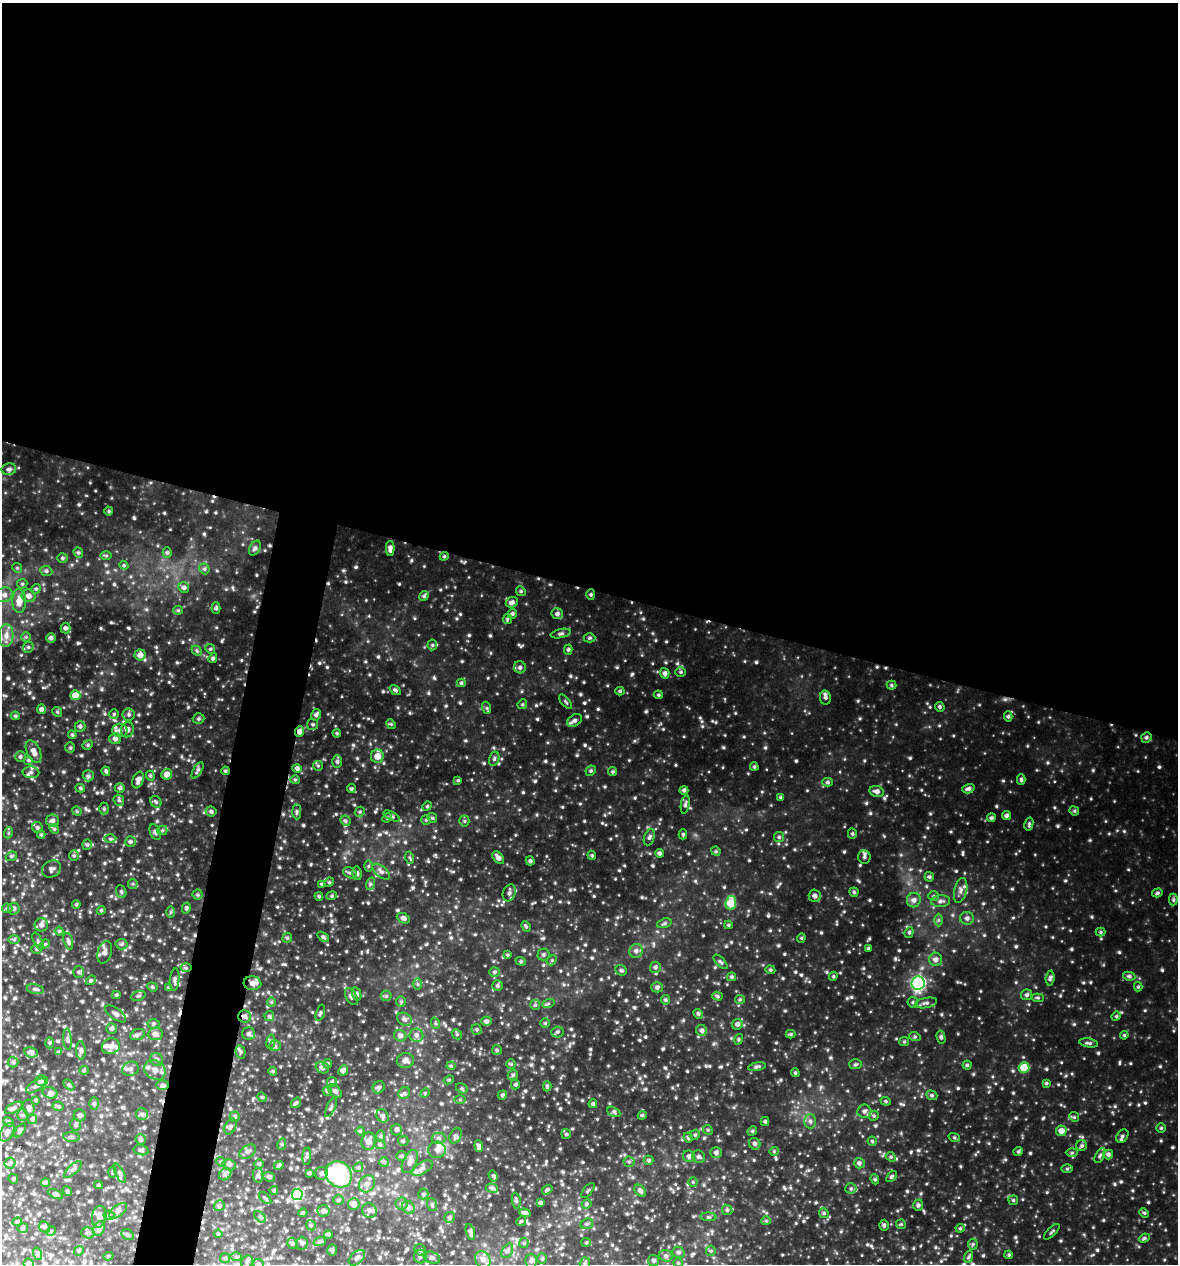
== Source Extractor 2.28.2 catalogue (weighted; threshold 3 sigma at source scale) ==
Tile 3 of 4 x 4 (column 3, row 1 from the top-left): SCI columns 2601-3776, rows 3789-5050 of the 5080 x 5051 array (HDU 1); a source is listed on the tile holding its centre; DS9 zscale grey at full resolution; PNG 1180 x 1266 px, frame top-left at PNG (2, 3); each listed source drawn as its Kron ellipse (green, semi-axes under 4 px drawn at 4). Shown black and unused: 50% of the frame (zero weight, under 3 of 4 exposures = <1% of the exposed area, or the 3 px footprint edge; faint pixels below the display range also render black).
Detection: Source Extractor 2.28.2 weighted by HDU 2 'WHT'; one run over the whole footprint, this tile lists its part. Background 0.204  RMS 0.029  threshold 0.132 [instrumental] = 3 sigma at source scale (4.5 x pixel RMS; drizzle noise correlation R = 1.50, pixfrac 1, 0.05/0.05 arcsec/px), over >= 5 px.
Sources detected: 787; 2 cosmic-ray / hot-pixel residue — neither listed nor drawn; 12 inside a brighter listed object's ellipse — not listed separately; of the other 773, all 500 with FLUX_AUTO >= 3.48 (the completeness limit of this list) listed and drawn (273 fainter detections not listed), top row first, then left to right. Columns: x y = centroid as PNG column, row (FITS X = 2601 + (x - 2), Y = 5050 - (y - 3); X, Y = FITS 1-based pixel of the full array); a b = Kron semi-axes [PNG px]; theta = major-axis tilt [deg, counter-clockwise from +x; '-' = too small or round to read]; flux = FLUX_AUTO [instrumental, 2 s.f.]
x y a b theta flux
9 469 7 5 11 7.3
109 511 4 4 - 3.6
255 548 8 5 60 6.6
390 548 7 4 89 10
78 553 5 4 - 4.3
167 553 5 4 - 5.3
106 556 6 4 0 3.6
444 556 4 4 - 3.6
62 558 5 4 - 4.6
124 565 4 4 - 3.5
17 568 5 4 - 3.9
204 569 6 5 - 4.8
46 571 6 5 - 5.3
22 584 5 5 - 4.2
184 587 5 5 - 7.7
36 589 5 4 - 4.2
521 591 5 4 - 4.1
591 594 5 4 - 3.6
4 595 9 7 25 13
29 596 7 6 - 14
424 596 5 4 - 4.8
19 601 12 7 -89 26
512 602 6 5 - 8.6
216 608 6 4 -90 5.3
178 610 5 4 - 3.5
512 614 5 4 - 5.1
557 614 6 5 - 8.1
507 619 5 4 - 3.8
65 628 5 5 - 7.5
561 634 10 4 12 6.4
6 635 11 7 87 18
26 637 5 5 - 3.7
51 638 5 4 - 6.6
589 638 6 4 1 4.1
432 645 5 5 - 4.3
28 647 6 5 - 5.4
210 649 5 4 - 4.2
568 650 5 4 - 4.5
197 651 6 4 -45 4.2
140 655 5 5 - 17
213 658 5 4 - 5.1
520 667 6 6 - 6.7
681 672 5 4 - 4.1
665 673 5 4 - 8.4
461 683 4 4 - 4.5
891 685 5 4 - 3.8
395 690 6 4 -36 5.1
620 691 4 4 - 4.1
75 695 5 5 - 33
658 695 4 4 - 3.7
825 697 7 5 -81 7.3
565 702 9 3 -49 3.9
522 704 5 4 - 4
940 707 5 4 - 4.5
487 708 6 4 -72 3.9
41 709 5 4 - 8.5
57 712 5 4 - 3.6
114 714 5 4 - 3.8
129 714 6 6 - 6.2
316 715 6 4 78 6.7
15 716 4 3 - 3.7
1008 716 5 4 - 4.9
199 719 6 5 - 4.6
575 720 8 5 37 8.6
313 724 5 5 - 4.8
391 724 5 4 - 3.5
80 726 5 5 - 6.4
120 730 7 6 - 10
127 730 8 6 75 11
300 732 5 4 - 19
337 733 4 4 - 3.7
72 735 4 3 - 3.8
1146 737 5 5 - 5.4
115 739 6 5 - 10
88 745 5 4 - 4.3
70 748 5 4 - 4
34 751 12 6 -65 16
377 756 7 6 - 25
20 757 5 5 - 4.9
494 759 7 5 75 5.4
28 760 5 4 - 4.4
337 762 6 5 - 6.3
318 766 5 4 - 3.6
754 767 4 3 - 3.9
297 768 4 4 - 7.9
198 770 9 4 60 5.7
106 771 5 3 - 5.3
225 771 4 3 - 3.7
591 771 5 4 - 4.3
31 772 8 6 -3 8.5
613 772 4 4 - 4
167 774 5 5 - 18
88 776 5 5 - 5.8
150 776 5 4 - 4.1
1021 779 5 4 - 4.7
138 780 8 5 69 12
295 780 5 4 - 3.6
458 780 4 4 - 3.5
828 782 5 4 - 5
80 788 5 4 - 4.1
120 788 5 4 - 5.6
351 789 4 4 - 5.2
968 789 6 4 16 6.9
684 790 4 4 - 6
877 791 7 5 -11 11
781 797 4 4 - 4.3
119 800 6 5 - 4.9
156 802 6 5 - 5.1
685 804 9 4 80 6.3
427 806 5 4 - 3.6
104 809 6 4 90 5.2
77 811 5 4 - 3.8
211 811 5 5 - 5.7
1074 811 5 4 - 4
297 812 7 4 -89 5.5
360 812 5 4 - 4.2
392 816 9 4 -26 4.9
1006 816 4 4 - 6.8
387 818 5 4 - 3.8
432 818 5 4 - 3.8
991 818 4 4 - 5.7
426 820 5 5 - 3.6
52 821 6 6 - 9.4
345 821 6 4 -45 5.3
464 821 5 5 - 4.1
1029 824 6 4 77 4.4
37 827 6 5 - 6.6
54 829 5 4 - 4.5
162 830 5 5 - 4.2
155 832 8 5 -65 6.4
8 833 5 3 - 3.7
683 834 5 4 - 3.8
852 834 5 4 - 4.3
41 835 4 4 - 3.6
649 837 8 5 70 6.5
779 837 5 5 - 4.4
110 839 6 4 -1 4.7
130 842 5 5 - 6.2
87 845 5 4 - 5.2
716 851 5 4 - 3.9
659 853 4 4 - 6.7
74 855 5 5 - 4.5
592 855 4 3 - 3.8
11 856 6 4 22 4.4
864 857 7 6 - 7.4
410 858 6 3 -70 3.6
498 858 7 4 -50 12
530 861 5 4 - 4.8
369 866 6 4 89 3.6
51 869 10 8 35 8.8
381 872 10 5 -40 10
350 873 7 5 -29 6.3
357 873 7 4 -80 6.2
929 877 5 4 - 5.2
329 882 5 4 - 4.1
133 884 5 4 - 4.1
322 884 4 4 - 4.9
370 884 6 4 71 4.9
961 890 13 6 76 13
121 892 6 5 - 4.9
854 892 4 4 - 4.2
509 893 9 6 70 9.9
1157 893 5 4 - 4.1
198 895 5 5 - 4.3
319 896 4 3 - 3.7
332 896 5 4 - 3.9
815 896 6 6 - 10
933 896 5 5 - 4.1
914 900 7 7 - 11
1173 900 6 4 -89 4.4
940 901 9 6 4 9.2
731 903 7 5 82 72
76 904 4 3 - 3.8
7 908 5 4 - 4.2
186 908 5 4 - 4.3
14 909 6 6 - 7.6
101 910 4 4 - 3.5
171 912 6 4 89 4
403 918 7 5 -24 8
967 918 7 6 - 9.7
938 920 6 4 89 4.7
664 923 7 4 20 5.2
41 925 6 6 - 12
728 925 4 4 - 3.5
526 926 5 4 - 3.9
59 931 4 4 - 4.1
909 932 5 4 - 4.6
1101 932 5 4 - 3.7
323 937 7 4 -35 5
287 938 5 5 - 4.4
801 938 4 4 - 3.6
14 939 6 4 1 4.1
38 941 9 3 -65 4.5
68 941 9 4 -74 6.8
45 944 5 4 - 3.6
122 944 6 5 - 4.9
868 948 4 3 - 3.9
37 949 5 4 - 3.8
636 951 7 6 - 9.5
105 952 11 7 73 12
543 954 6 6 - 5.8
508 955 4 4 - 3.5
936 959 6 6 - 11
552 960 5 4 - 4
521 961 5 4 - 3.7
720 962 9 4 -45 5.1
655 967 5 5 - 6.5
186 968 6 4 -1 4
621 970 6 5 - 5.3
770 970 5 4 - 3.7
78 972 6 5 - 4.7
494 972 5 4 - 4.6
833 976 5 4 - 3.8
1129 976 6 4 -9 5.7
732 977 4 4 - 4.6
1050 978 7 4 85 6.1
91 980 5 4 - 3.9
175 980 11 5 84 7.9
252 983 9 7 -7 13
918 983 7 6 - 480
417 984 6 4 -89 4.4
498 986 5 5 - 5.2
152 987 5 4 - 4.3
657 987 5 5 - 8
1138 987 5 4 - 3.7
169 988 4 4 - 5
35 989 9 4 -13 6.4
357 994 7 4 -77 5.2
116 995 4 3 - 4
1027 995 5 5 - 6.3
138 996 7 4 18 5.4
351 996 9 5 -63 7.4
386 996 5 5 - 4.4
717 996 5 4 - 4.6
1038 998 6 4 -5 4.1
740 999 5 4 - 3.6
665 1000 4 4 - 4.8
271 1002 5 4 - 3.6
401 1002 5 5 - 4.5
913 1002 5 5 - 4.6
926 1003 11 5 11 8.6
548 1004 6 4 19 4.2
535 1005 5 5 - 3.9
320 1013 8 3 73 4.2
116 1014 12 5 -35 9.3
698 1014 5 4 - 4.4
269 1016 5 5 - 4.6
1116 1016 5 4 - 3.8
245 1017 6 6 - 9.1
404 1019 8 6 -31 8.2
486 1021 5 4 - 8
435 1023 6 4 -71 4
545 1023 4 4 - 3.7
154 1024 6 4 1 4.6
737 1024 5 5 - 9.3
111 1029 5 5 - 7.5
477 1029 5 5 - 4.5
702 1030 6 5 - 8.3
557 1032 6 5 - 5.7
155 1034 7 6 - 12
249 1034 6 6 - 8.9
457 1034 5 4 - 3.8
791 1034 5 4 - 3.5
137 1035 8 5 18 6.8
416 1035 7 7 - 10
1124 1035 4 4 - 3.5
400 1036 6 5 - 9.9
915 1037 6 4 -19 3.8
941 1037 6 4 -75 5.5
67 1039 10 4 -85 6.6
739 1039 5 4 - 3.6
271 1042 7 3 82 4.3
904 1042 5 4 - 3.6
49 1043 5 3 - 3.7
1089 1043 9 4 -10 5.9
111 1046 9 7 19 14
275 1046 6 5 - 5.5
81 1050 9 5 -88 7.9
497 1050 5 5 - 4.6
31 1052 7 5 -9 11
59 1052 4 4 - 4.9
241 1052 7 5 -76 5.1
157 1060 7 6 - 6.6
405 1061 8 7 - 13
13 1062 5 5 - 4.6
327 1064 5 4 - 4.4
511 1064 4 4 - 4.1
855 1064 6 5 - 5.3
967 1065 4 4 - 4.1
451 1066 4 4 - 3.5
757 1067 9 4 11 5.6
1024 1067 5 5 - 74
322 1068 7 5 -20 9.6
130 1069 8 7 - 10
84 1070 4 4 - 3.7
155 1070 11 9 -32 21
343 1070 5 4 - 10
273 1071 4 3 - 3.8
795 1073 4 3 - 3.9
513 1075 6 4 43 4.6
41 1080 6 5 - 9.7
449 1080 5 4 - 4.2
332 1082 5 5 - 4
1046 1083 4 4 - 3.9
69 1085 6 4 -45 3.8
163 1085 6 5 - 6.8
515 1085 5 4 - 3.8
36 1086 11 5 32 9.5
547 1086 5 4 - 4.5
379 1087 6 5 - 6.1
462 1088 6 4 -30 4.6
327 1091 5 4 - 5
335 1091 8 5 -45 8
50 1093 8 5 -19 8.2
404 1093 6 5 - 5.9
425 1093 5 4 - 4
502 1095 5 4 - 5
932 1095 6 4 -21 4.6
262 1097 5 4 - 3.7
36 1100 4 4 - 3.9
460 1100 6 4 1 3.9
886 1101 5 4 - 3.7
94 1103 6 5 - 4.8
296 1103 6 4 54 5
593 1104 4 4 - 5.4
58 1106 5 5 - 4.9
331 1107 10 4 65 5.5
14 1108 10 4 29 7.4
29 1108 8 5 -79 9.7
864 1111 7 6 - 8.5
614 1112 7 4 -28 5.1
142 1114 6 6 - 6.8
22 1115 5 5 - 5
80 1115 6 5 - 7.4
642 1115 4 4 - 4
383 1116 7 6 - 7.6
874 1116 5 4 - 4.2
235 1117 5 5 - 5.1
1074 1117 5 4 - 4
32 1119 5 5 - 4.8
765 1121 4 4 - 3.9
810 1121 7 6 - 7.1
8 1122 5 4 - 4.6
76 1125 6 5 - 5.9
230 1127 8 5 64 7.8
1161 1128 5 4 - 3.8
20 1130 8 4 50 5.7
396 1130 6 5 - 6.9
708 1130 5 4 - 3.8
360 1131 4 4 - 3.6
752 1131 5 4 - 3.8
1061 1131 5 5 - 19
7 1132 10 6 60 12
566 1134 5 4 - 4.1
695 1135 5 4 - 4.2
380 1136 6 4 89 4
456 1136 8 5 64 6.2
1122 1136 7 5 56 7
71 1137 8 5 -6 6.6
688 1137 5 4 - 5.2
954 1137 6 3 -19 3.6
439 1138 7 5 -1 7.5
141 1140 5 5 - 5.4
369 1141 9 7 80 19
403 1141 5 5 - 4.1
872 1141 4 4 - 3.7
282 1144 6 3 73 3.5
755 1144 6 5 - 7.5
380 1145 6 3 -20 3.6
479 1146 6 4 -84 6.5
1082 1146 5 5 - 5.8
141 1150 7 5 -14 5.4
437 1150 9 8 - 14
774 1151 4 4 - 3.6
1018 1151 5 4 - 4.4
248 1152 9 6 33 9
716 1153 5 5 - 7.7
1072 1153 6 4 0 4.2
1108 1154 5 5 - 7.4
1100 1155 8 4 62 5.2
307 1156 9 4 85 5.7
402 1156 5 5 - 5.1
689 1156 6 5 - 8.5
699 1157 6 6 - 6.2
891 1157 5 4 - 4
649 1160 5 4 - 5.6
410 1161 12 6 64 13
221 1162 5 4 - 4
384 1162 5 5 - 4.2
629 1162 5 5 - 4.9
10 1163 5 5 - 5.5
859 1163 5 5 - 7.1
259 1164 5 4 - 4.6
229 1165 7 5 -21 6.2
279 1165 5 4 - 4.9
358 1167 5 4 - 4.4
422 1168 12 5 30 12
73 1169 11 4 44 7.6
1067 1169 6 4 0 4.4
112 1172 5 3 - 3.6
120 1173 10 3 -63 5.4
309 1173 3 3 - 4.9
321 1173 6 6 - 7.4
225 1174 6 5 - 7.3
339 1174 14 12 -45 290
258 1175 7 5 -81 6.1
493 1176 6 4 -60 3.7
269 1177 6 4 -21 6.1
891 1177 6 4 49 5.2
13 1179 5 4 - 3.7
875 1179 5 4 - 4.1
45 1182 4 4 - 4.5
693 1182 5 4 - 3.6
367 1184 9 7 53 15
98 1185 4 3 - 4
492 1188 6 4 -15 5.5
851 1188 5 5 - 6
274 1190 4 3 - 3.7
547 1190 6 4 35 4.4
67 1191 5 4 - 4.2
588 1191 9 2 50 3.6
640 1191 7 5 -48 8
55 1194 8 4 -25 7.5
297 1194 5 5 - 160
423 1194 5 5 - 4
265 1198 7 3 -45 3.9
338 1200 5 4 - 4.3
1013 1200 5 5 - 3.7
516 1201 8 3 -82 4.6
540 1203 3 3 - 6
354 1204 6 6 - 23
402 1204 6 6 - 6.5
587 1204 5 4 - 4
432 1205 6 4 -70 4.4
918 1205 6 4 72 5.5
219 1206 6 5 - 5.3
408 1207 6 6 - 9
369 1210 8 7 - 11
727 1210 5 5 - 4.7
118 1211 10 5 39 9.1
324 1211 6 6 - 8.5
303 1213 4 3 - 3.6
525 1213 6 4 -20 7.8
824 1213 5 4 - 4.3
1144 1213 5 4 - 3.5
109 1215 5 5 - 4.3
99 1217 11 7 81 14
260 1217 7 4 -44 4.9
449 1217 5 5 - 5.3
708 1217 8 3 -4 4.1
521 1221 5 4 - 4
766 1221 5 4 - 3.6
17 1222 5 4 - 4.7
587 1224 6 5 - 5.5
901 1224 5 5 - 3.5
311 1225 5 4 - 4.2
884 1225 5 4 - 5
44 1227 6 5 - 4.7
23 1228 5 5 - 5.6
99 1228 8 5 64 13
960 1228 4 4 - 3.5
51 1231 5 4 - 3.8
470 1232 8 3 -74 7
1052 1232 10 2 45 3.9
88 1233 7 5 -16 6.8
218 1234 4 4 - 3.9
328 1234 4 3 - 5.4
128 1235 6 5 - 5.5
1144 1238 5 4 - 4.7
320 1241 6 4 19 4.3
586 1242 5 4 - 3.6
292 1243 6 4 -57 5
302 1243 6 5 - 5.5
524 1243 5 4 - 4.1
973 1244 5 5 - 4
332 1250 5 4 - 5.2
420 1250 6 5 - 5.3
79 1251 5 4 - 3.9
507 1251 8 5 60 6.6
711 1251 5 5 - 4.1
678 1252 6 5 - 6.4
38 1254 6 4 -71 4.6
1009 1255 4 3 - 3.7
108 1256 5 4 - 3.5
666 1256 7 5 -15 7.5
236 1257 6 4 -1 4
420 1257 7 6 - 7.4
968 1257 6 4 69 4.8
225 1258 5 5 - 4.8
357 1258 9 6 43 9.4
432 1258 8 5 -20 7.3
483 1259 9 7 -57 13
542 1259 5 5 - 4.8
654 1260 5 5 - 5.4
531 1261 7 6 - 7.7
247 1262 7 5 62 7.4
678 1263 5 4 - 3.6
29 1264 5 5 - 6
258 1264 6 5 - 4.8
585 1264 6 5 - 5.5
Overlapping masked pixels (flux is a lower limit): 4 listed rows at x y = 300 732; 225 771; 252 983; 245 1017
Isophote crosses this tile's border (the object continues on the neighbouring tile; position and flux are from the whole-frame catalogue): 3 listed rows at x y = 29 1264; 258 1264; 585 1264
Unlisted compact peaks at least as high as the median listed source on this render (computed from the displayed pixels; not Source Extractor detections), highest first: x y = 383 691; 1124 831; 723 747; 353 745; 188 707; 918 1150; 1074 1024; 895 959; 860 865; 177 662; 702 726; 1130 1063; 869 938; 597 886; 663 729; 169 682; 1115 1106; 860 718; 1161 1141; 676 765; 584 682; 277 907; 700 718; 411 560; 1054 807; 770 930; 921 790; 1168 1244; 1047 1192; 594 896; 521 646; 1145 1010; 562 807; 343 570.